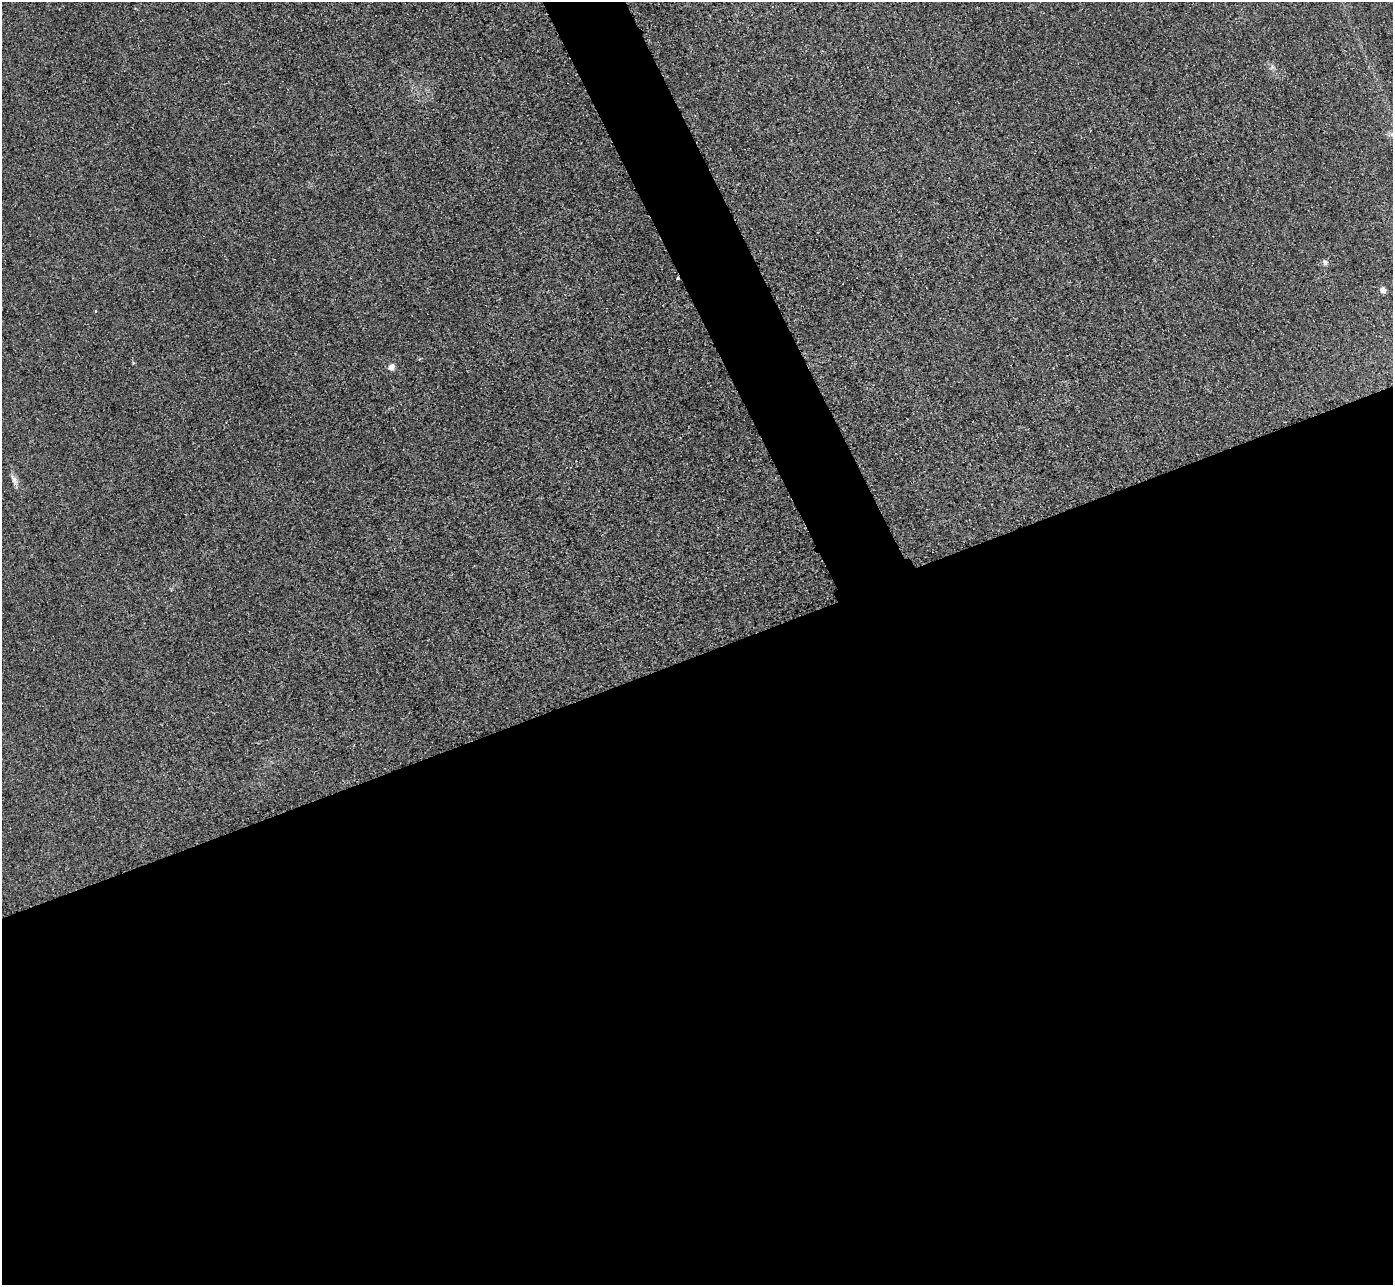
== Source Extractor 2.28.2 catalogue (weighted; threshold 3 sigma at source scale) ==
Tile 15 of 4 x 4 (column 3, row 4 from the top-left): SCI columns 2813-4203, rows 307-1589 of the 5625 x 5613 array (HDU 1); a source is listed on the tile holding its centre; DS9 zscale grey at full resolution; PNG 1395 x 1287 px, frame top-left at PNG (2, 2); no overlay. Shown black and unused: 52% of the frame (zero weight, under 3 of 4 exposures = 3% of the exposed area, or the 3 px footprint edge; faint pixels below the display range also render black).
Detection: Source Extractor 2.28.2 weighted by HDU 2 'WHT'; one run over the whole footprint, this tile lists its part. Background 0.0651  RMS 0.019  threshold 0.0834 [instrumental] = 3 sigma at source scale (4.5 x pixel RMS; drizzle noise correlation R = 1.50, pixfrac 1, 0.05/0.05 arcsec/px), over >= 5 px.
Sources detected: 6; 1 cosmic-ray / hot-pixel residue — not listed; the other 5 listed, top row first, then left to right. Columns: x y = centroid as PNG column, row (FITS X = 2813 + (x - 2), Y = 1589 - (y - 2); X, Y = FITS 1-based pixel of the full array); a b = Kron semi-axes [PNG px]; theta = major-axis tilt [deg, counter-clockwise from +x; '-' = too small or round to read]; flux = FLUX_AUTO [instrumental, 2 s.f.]
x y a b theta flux
1325 262 7 6 - 5.1
1383 290 5 4 - 12
133 363 4 3 - 1.7
391 367 6 5 - 12
14 480 16 6 -67 9.1